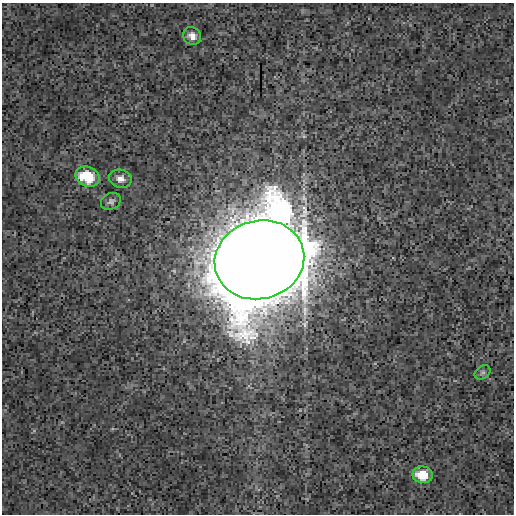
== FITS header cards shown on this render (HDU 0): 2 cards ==
NAXIS1  =                  512
NAXIS2  =                  512

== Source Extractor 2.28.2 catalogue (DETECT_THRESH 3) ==
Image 512 x 512 px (HDU 0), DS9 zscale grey, 1 PNG px = 1 image px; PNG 516 x 516 px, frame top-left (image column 1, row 512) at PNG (2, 3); each listed source drawn as its Kron ellipse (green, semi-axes under 4 px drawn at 4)
Background 5.85e-04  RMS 0.0037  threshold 0.011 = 3 sigma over >= 5 px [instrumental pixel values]
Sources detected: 7; all 7 listed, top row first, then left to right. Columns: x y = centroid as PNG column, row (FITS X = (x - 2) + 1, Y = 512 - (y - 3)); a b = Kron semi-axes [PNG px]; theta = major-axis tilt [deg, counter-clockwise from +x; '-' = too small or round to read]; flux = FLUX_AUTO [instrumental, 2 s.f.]
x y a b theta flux
192 36 9 8 - 1.8
88 177 12 9 -21 10
120 179 11 9 -14 1.7
111 201 10 8 27 0.86
259 260 45 39 15 8600
483 372 8 6 34 0.64
423 475 10 8 -10 6.6